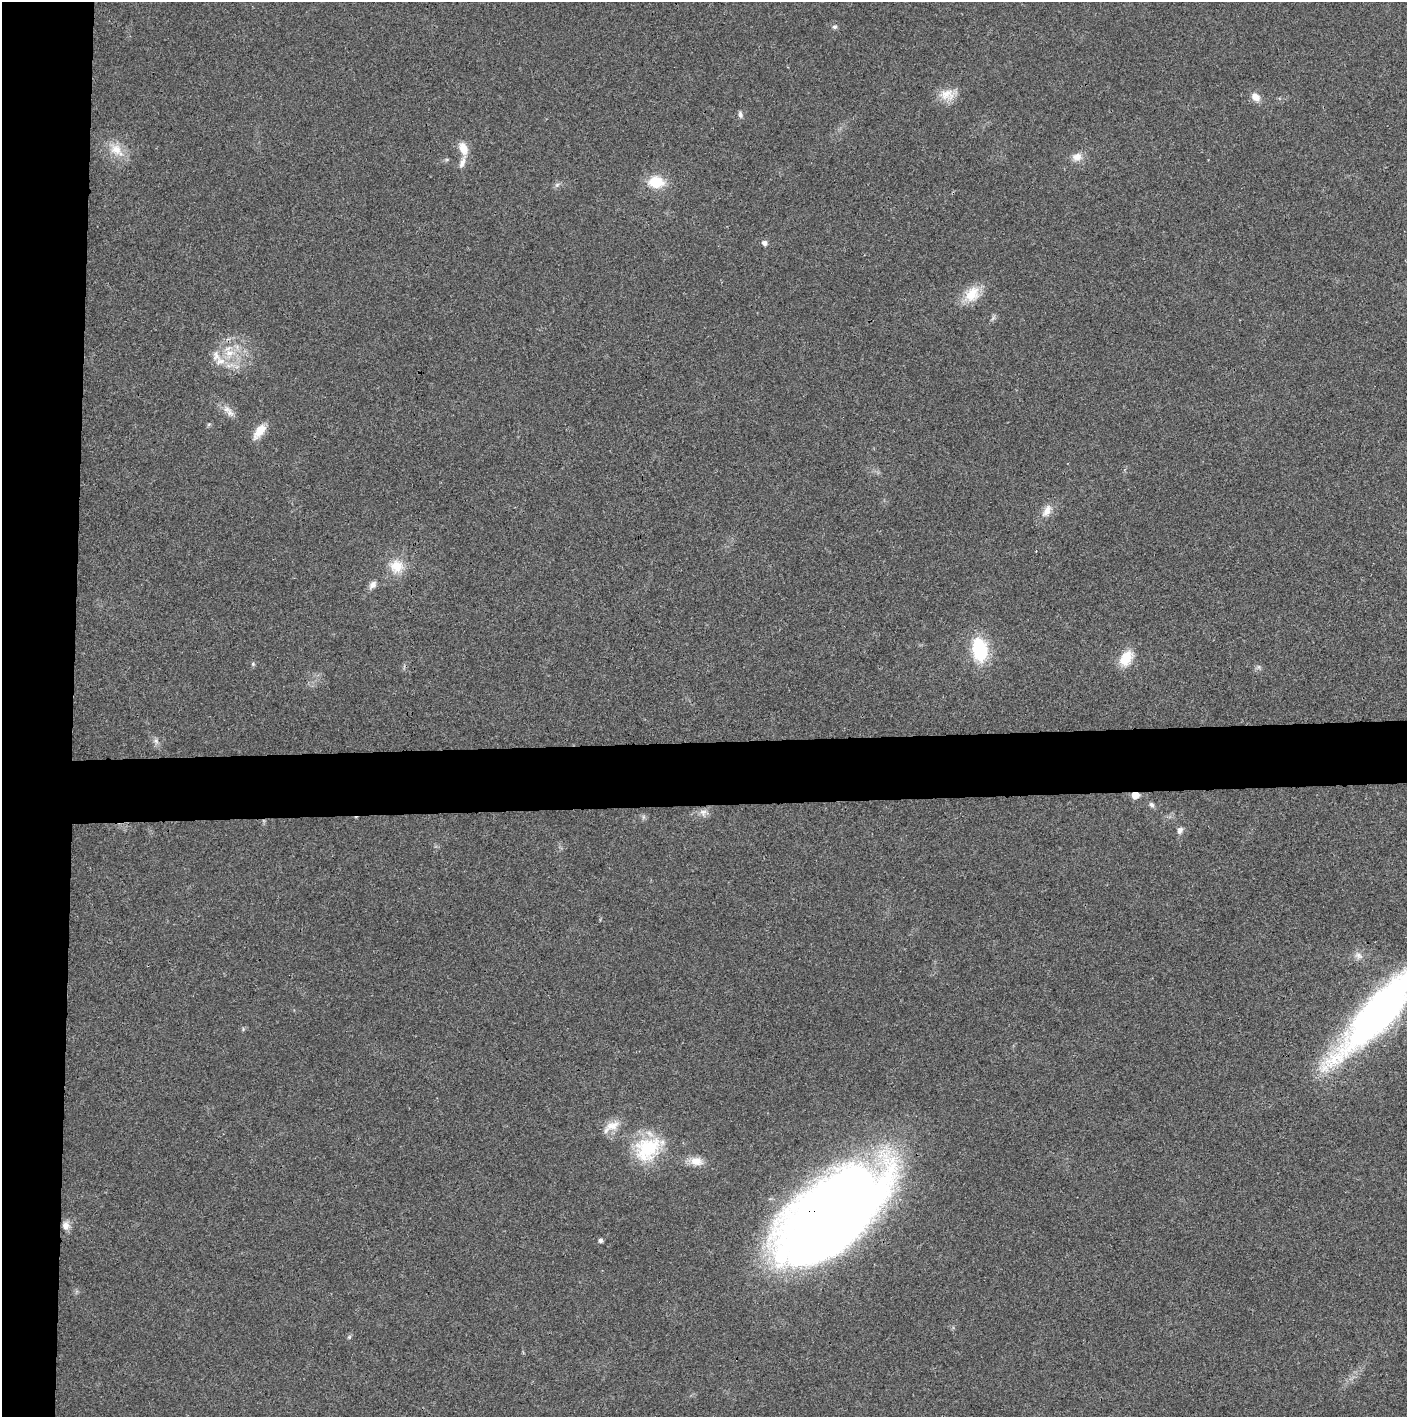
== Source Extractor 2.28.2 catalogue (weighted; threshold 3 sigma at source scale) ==
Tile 4 of 3 x 3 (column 1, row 2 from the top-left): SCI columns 5-1409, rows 1415-2829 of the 4221 x 4243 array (HDU 1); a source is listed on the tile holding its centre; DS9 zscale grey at full resolution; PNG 1409 x 1419 px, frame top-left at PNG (2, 2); no overlay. Shown black and unused: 9% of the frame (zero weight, under 3 of 4 exposures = <1% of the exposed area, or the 3 px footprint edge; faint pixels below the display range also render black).
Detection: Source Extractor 2.28.2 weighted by HDU 2 'WHT'; one run over the whole footprint, this tile lists its part. Background 0.0189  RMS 0.005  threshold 0.0225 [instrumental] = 3 sigma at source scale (4.5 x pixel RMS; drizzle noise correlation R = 1.50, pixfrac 1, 0.05/0.05 arcsec/px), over >= 5 px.
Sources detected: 39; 2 inside a brighter listed object's ellipse — not listed separately; the other 37 listed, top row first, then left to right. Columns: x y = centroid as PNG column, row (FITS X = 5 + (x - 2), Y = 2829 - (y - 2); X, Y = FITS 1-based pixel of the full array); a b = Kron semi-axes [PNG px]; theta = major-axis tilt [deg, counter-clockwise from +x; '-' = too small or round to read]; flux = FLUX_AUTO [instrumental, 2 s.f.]
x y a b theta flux
835 27 6 5 - 1.1
947 95 21 15 -6 7.5
1255 97 11 9 -41 4.2
740 114 10 5 -79 1.4
463 148 16 10 -70 6.2
116 150 21 14 -39 8.5
1077 157 13 11 18 4.3
656 182 14 11 -7 14
557 185 6 6 - 1.2
764 243 6 5 - 2
972 294 23 17 48 11
229 353 13 10 3 6.6
220 361 14 11 10 5.5
226 409 13 10 -21 3.8
209 424 6 4 19 0.7
259 431 22 10 53 6.4
1047 511 19 9 59 4.9
397 566 19 18 - 10
372 585 12 8 52 2.6
980 650 25 15 -81 29
1126 658 21 14 56 10
253 664 5 5 - 0.72
156 741 7 6 - 1.5
1135 795 5 5 - 9.5
1152 805 7 5 -54 1.4
703 812 11 8 1 2.7
643 817 7 4 72 0.88
1180 830 9 6 62 1.9
1359 956 12 7 -27 2.4
1379 1012 121 28 48 220
612 1126 23 11 21 6.4
648 1149 40 28 34 30
696 1161 16 12 -8 5.7
833 1213 112 54 40 700
66 1225 11 9 -88 3.5
600 1241 5 4 - 1.4
349 1337 5 5 - 0.79
Overlapping masked pixels (flux is a lower limit): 2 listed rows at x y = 1135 795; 833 1213
Isophote crosses this tile's border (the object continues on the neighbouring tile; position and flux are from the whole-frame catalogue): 1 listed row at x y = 1379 1012